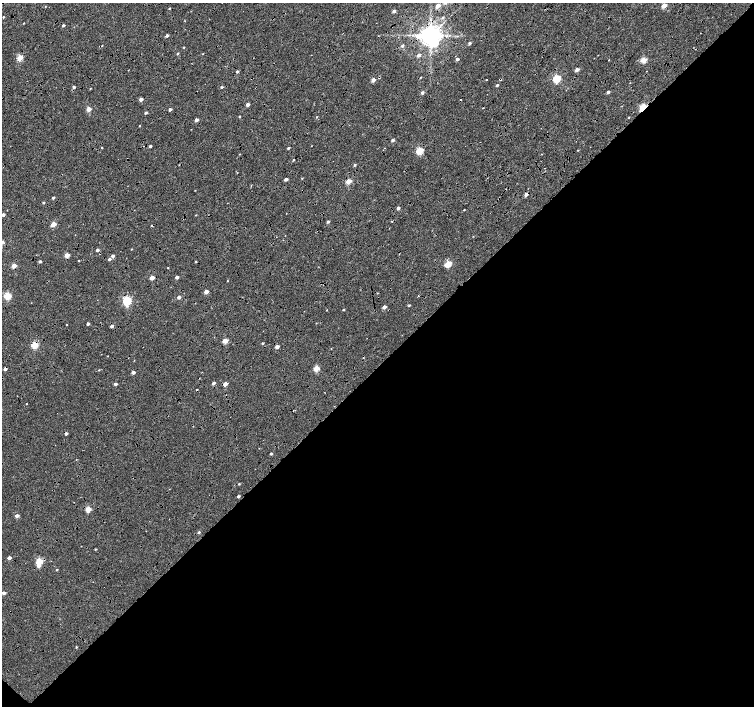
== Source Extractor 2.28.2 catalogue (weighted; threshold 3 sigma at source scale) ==
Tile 15 of 4 x 4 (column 3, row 4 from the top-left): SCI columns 3016-4518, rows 230-1637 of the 6025 x 6022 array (HDU 1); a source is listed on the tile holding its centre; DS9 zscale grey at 2 x 2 block average (1 PNG px = mean of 2 x 2 image px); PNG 756 x 708 px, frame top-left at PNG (2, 3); no overlay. Shown black and unused: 51% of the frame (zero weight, under 4 of 8 exposures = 5% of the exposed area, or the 3 px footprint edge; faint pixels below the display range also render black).
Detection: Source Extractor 2.28.2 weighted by HDU 2 'WHT'; one run over the whole footprint, this tile lists its part. Background 8.86e-04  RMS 0.0025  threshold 0.0102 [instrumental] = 3 sigma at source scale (4.09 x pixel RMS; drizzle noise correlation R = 1.36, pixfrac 0.8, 0.0396/0.0396 arcsec/px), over >= 5 px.
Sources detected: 135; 16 cosmic-ray / hot-pixel residue — not listed; the other 119 listed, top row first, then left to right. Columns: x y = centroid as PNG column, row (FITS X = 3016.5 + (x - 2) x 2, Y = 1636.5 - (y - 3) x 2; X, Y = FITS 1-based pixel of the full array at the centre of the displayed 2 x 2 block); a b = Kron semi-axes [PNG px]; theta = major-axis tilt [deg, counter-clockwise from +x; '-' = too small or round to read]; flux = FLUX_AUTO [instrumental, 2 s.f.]
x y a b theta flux
438 6 3 3 - 5.3
664 6 3 2 - 7.6
169 8 3 2 - 0.4
394 11 3 2 - 1.7
3 17 2 2 - 0.42
442 18 3 3 - 0.73
24 23 2 2 - 0.26
63 25 2 2 - 1.1
167 35 3 2 - 1.9
430 36 6 5 - 610
469 43 2 2 - 1.4
402 46 3 2 - 1.1
184 47 3 2 - 0.34
177 54 3 2 - 0.59
418 55 3 2 - 2
20 58 3 3 - 15
457 59 3 2 - 1.6
643 60 3 2 - 12
577 70 3 2 - 3.4
237 72 3 2 - 0.9
421 77 3 2 - 0.32
251 79 2 2 - 0.23
556 79 3 3 - 32
373 80 3 2 - 4.3
486 80 2 2 - 0.26
497 85 3 2 - 0.8
74 87 3 2 - 1.4
221 87 3 2 - 0.7
90 89 3 2 - 0.26
608 92 3 2 - 1.1
422 93 3 3 - 1.4
141 99 3 2 - 2.7
248 104 2 2 - 2.8
643 108 3 2 - 41
89 109 3 2 - 6.1
170 109 3 2 - 1.5
145 113 3 2 - 1
239 116 3 2 - 0.53
316 117 3 2 - 0.31
629 117 3 2 - 0.28
196 120 3 2 - 2.9
139 126 2 2 - 0.31
393 140 3 2 - 1.5
150 146 2 2 - 0.99
102 148 2 2 - 0.42
288 148 2 2 - 0.91
578 150 3 2 - 0.28
420 151 3 3 - 22
240 154 3 2 - 0.25
355 165 3 3 - 0.72
545 168 2 2 - 0.36
237 173 2 2 - 0.2
302 178 3 2 - 0.31
286 179 2 2 - 2.1
348 181 3 2 - 9.7
251 186 3 2 - 0.28
526 194 3 2 - 2.7
53 198 3 2 - 1
43 203 3 2 - 0.61
398 208 2 2 - 2
464 210 3 2 - 0.3
3 215 2 2 - 1.9
196 215 2 2 - 0.28
328 222 3 2 - 1.1
53 224 3 2 - 8.4
473 236 2 2 - 0.22
131 249 2 2 - 0.25
97 250 3 2 - 1.4
67 255 3 2 - 8.1
113 256 3 3 - 1.8
109 259 3 3 - 1.1
78 261 2 2 - 1
40 262 3 2 - 1.2
448 264 3 3 - 19
14 266 3 2 - 7.5
168 268 2 2 - 0.28
177 277 2 2 - 2.4
152 278 3 2 - 6.9
227 281 2 2 - 0.28
206 292 3 2 - 5.2
418 295 2 2 - 0.3
7 296 3 3 - 23
179 297 3 2 - 2.3
127 301 3 3 - 45
409 305 3 2 - 0.53
384 307 3 2 - 3.2
326 310 3 2 - 0.23
343 310 3 2 - 0.4
88 324 2 2 - 1.5
66 325 2 2 - 0.28
112 326 3 2 - 1.7
225 341 3 2 - 8.4
263 343 2 2 - 0.55
34 345 3 3 - 21
277 347 3 2 - 2.7
108 356 2 2 - 0.31
316 368 3 3 - 12
5 369 2 2 - 2.3
99 370 3 2 - 0.3
133 372 3 2 - 2.2
214 383 3 2 - 2
116 384 3 2 - 1.7
225 384 3 2 - 4.3
26 404 2 2 - 0.35
294 410 3 2 - 0.59
66 433 2 2 - 1.9
271 454 2 2 - 0.83
239 484 3 2 - 0.46
238 496 3 2 - 0.91
88 509 3 3 - 11
17 516 3 2 - 2.8
199 532 3 3 - 0.81
95 549 2 2 - 0.45
9 558 3 2 - 2.6
39 561 3 3 - 16
38 565 4 3 - 2.7
57 570 2 2 - 0.37
4 593 3 2 - 2.1
76 647 3 2 - 0.38
Overlapping masked pixels (flux is a lower limit): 8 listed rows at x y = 430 36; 251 79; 643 108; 526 194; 34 345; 5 369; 294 410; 66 433
Isophote crosses this tile's border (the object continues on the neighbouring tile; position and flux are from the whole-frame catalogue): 1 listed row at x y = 3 215